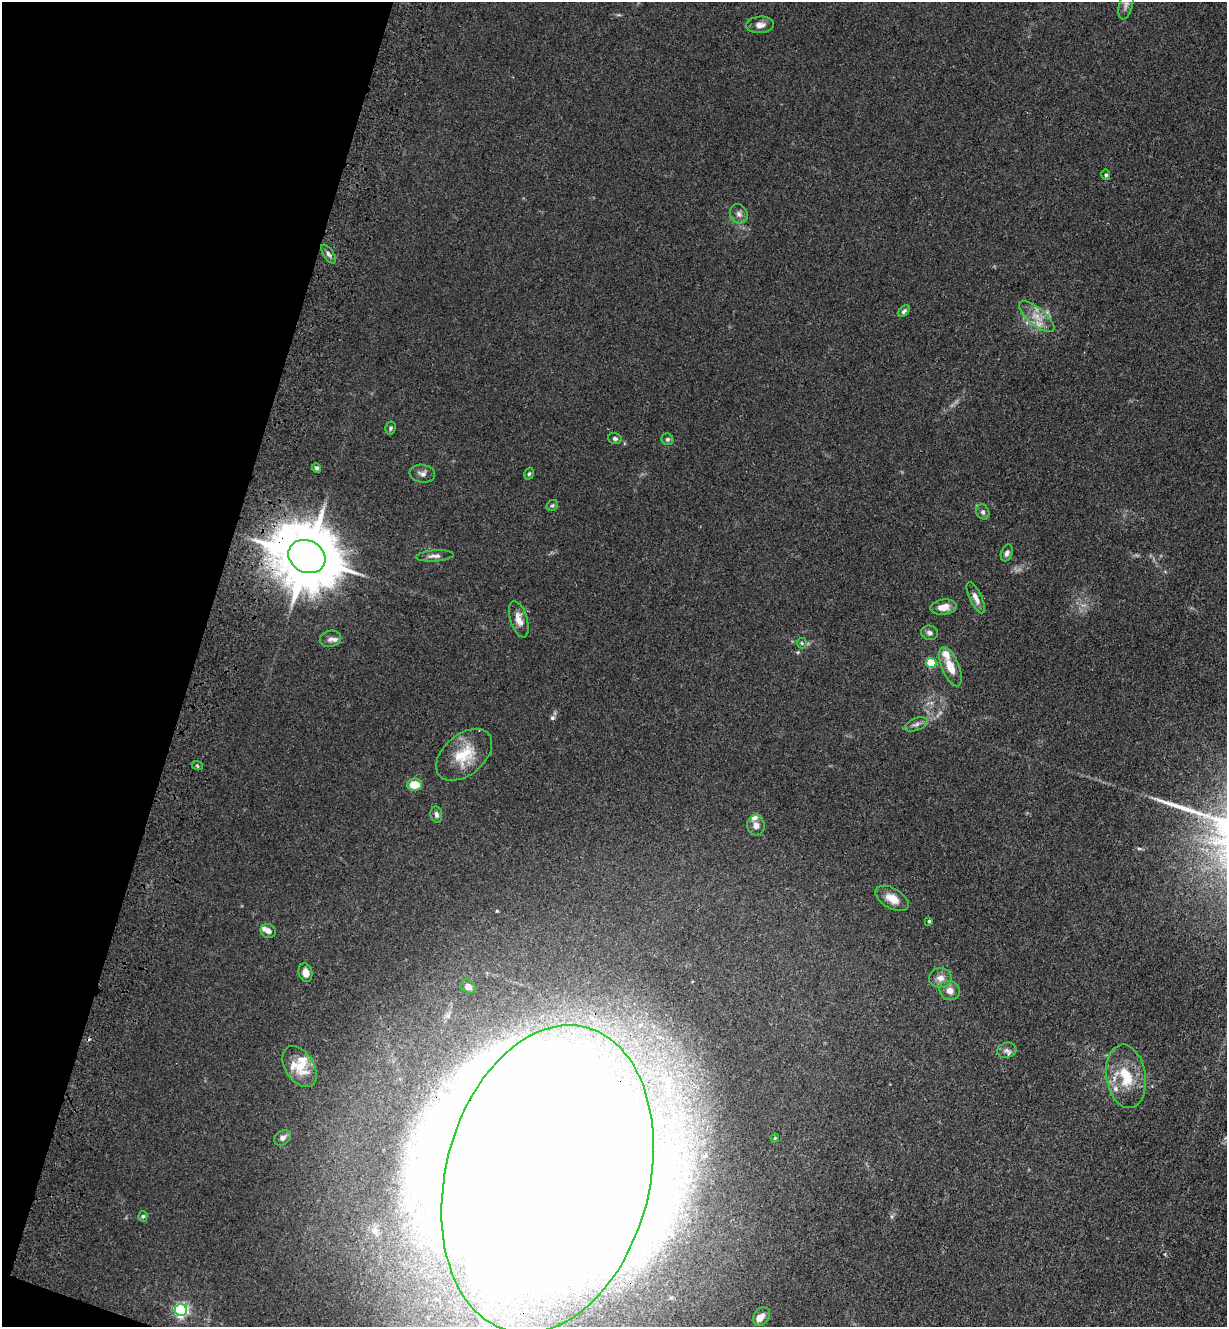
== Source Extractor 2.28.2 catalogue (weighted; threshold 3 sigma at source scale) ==
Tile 9 of 4 x 4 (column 1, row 3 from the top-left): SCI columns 230-1454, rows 1358-2682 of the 5485 x 5364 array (HDU 1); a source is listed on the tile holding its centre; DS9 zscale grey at full resolution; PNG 1229 x 1329 px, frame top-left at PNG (2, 2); each listed source drawn as its Kron ellipse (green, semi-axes under 4 px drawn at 4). Shown black and unused: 16% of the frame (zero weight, under 3 of 4 exposures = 5% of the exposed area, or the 3 px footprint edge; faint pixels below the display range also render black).
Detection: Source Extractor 2.28.2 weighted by HDU 2 'WHT'; one run over the whole footprint, this tile lists its part. Background 0.0365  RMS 0.0045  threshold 0.0201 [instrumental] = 3 sigma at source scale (4.5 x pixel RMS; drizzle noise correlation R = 1.50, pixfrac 1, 0.05/0.05 arcsec/px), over >= 5 px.
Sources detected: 64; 4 inside a brighter object's white glare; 1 cosmic-ray / hot-pixel residue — neither listed nor drawn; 11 inside a brighter listed object's ellipse — not listed separately; the other 48 listed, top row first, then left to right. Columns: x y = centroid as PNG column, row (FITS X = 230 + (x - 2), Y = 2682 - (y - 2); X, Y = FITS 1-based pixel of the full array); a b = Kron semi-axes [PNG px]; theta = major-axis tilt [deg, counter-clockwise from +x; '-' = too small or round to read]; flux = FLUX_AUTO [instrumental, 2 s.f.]
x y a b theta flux
1126 5 15 7 75 2.3
760 25 14 8 4 3
1106 175 5 4 - 0.83
739 214 10 8 -59 2.1
328 254 11 5 -55 1.5
904 311 7 4 45 1.2
1037 317 22 8 -40 6.2
390 428 6 5 - 0.88
615 438 7 5 -16 1
667 439 6 5 - 0.87
317 468 5 4 - 1.1
422 474 13 9 -9 2.3
529 474 6 4 71 0.77
552 505 6 5 - 0.78
983 512 8 6 -64 1.4
1007 553 8 5 68 1.6
435 556 19 5 4 2.2
307 557 19 16 -28 4100
976 598 17 6 -65 3.1
943 607 13 7 7 4.6
519 619 19 8 -73 4.4
930 633 8 7 - 1.7
330 639 11 8 14 2.1
802 643 5 5 - 0.67
931 663 5 5 - 23
950 667 21 8 -68 7.6
916 724 12 6 21 1.8
464 755 32 20 40 15
197 765 6 3 -21 0.57
414 784 7 6 - 9.2
436 814 8 5 -80 1.5
756 825 10 8 -85 2.6
892 898 18 10 -30 5.6
929 921 4 3 - 0.74
268 931 8 7 - 1.6
305 972 9 7 -79 3.4
940 978 11 9 2 3.1
468 987 8 6 -40 2.1
950 990 10 9 - 3.4
1007 1050 10 7 14 2
300 1067 22 14 -57 10
1126 1076 32 19 -82 17
283 1138 9 7 39 1.7
775 1138 4 3 - 0.5
547 1179 156 102 76 4100
143 1216 5 4 - 0.76
181 1310 6 6 - 110
761 1316 10 7 56 2.7
Overlapping masked pixels (flux is a lower limit): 2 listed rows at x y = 307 557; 547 1179